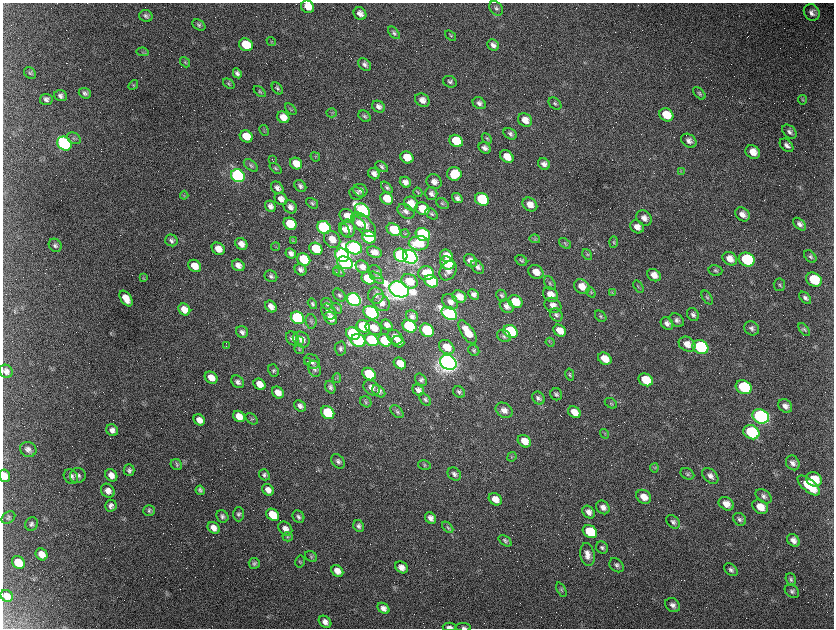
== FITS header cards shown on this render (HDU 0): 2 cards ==
NAXIS1  =                 1663 / length of data axis 1
NAXIS2  =                 1252 / length of data axis 2

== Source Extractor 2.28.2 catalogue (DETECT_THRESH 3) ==
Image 1663 x 1252 px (HDU 0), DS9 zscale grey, zoomed out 1/2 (1 PNG px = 2 x 2 image px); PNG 836 x 630 px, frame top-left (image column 2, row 1251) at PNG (3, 3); each listed source drawn as its Kron ellipse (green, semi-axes under 4 px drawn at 4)
Background 2490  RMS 42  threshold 127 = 3 sigma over >= 5 px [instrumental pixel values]
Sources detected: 463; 138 cannot appear on this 1/2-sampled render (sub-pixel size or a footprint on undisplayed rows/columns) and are neither listed nor drawn; the other 325 listed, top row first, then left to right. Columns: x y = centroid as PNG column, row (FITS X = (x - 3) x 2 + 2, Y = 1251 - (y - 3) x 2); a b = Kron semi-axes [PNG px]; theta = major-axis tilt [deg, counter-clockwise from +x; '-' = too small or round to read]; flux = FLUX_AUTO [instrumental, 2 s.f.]
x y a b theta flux
308 7 7 6 - 1.2e+05
496 8 8 6 -52 2.6e+04
812 13 8 7 - 4.6e+04
360 14 7 6 - 5.4e+04
146 16 7 6 - 2.5e+04
199 25 7 5 -34 2.0e+04
394 33 7 4 -50 1.9e+04
450 36 6 3 -37 1.0e+04
271 41 5 3 - 8.4e+03
246 45 7 6 - 2.5e+05
493 45 6 5 - 4.0e+04
143 52 6 3 -11 1.0e+04
185 62 6 4 -50 1.3e+04
365 65 7 5 -42 3.0e+04
30 73 6 5 - 1.6e+04
237 73 5 4 - 2.8e+04
450 82 7 5 -25 2.4e+04
229 84 7 4 -37 1.5e+04
133 85 5 4 - 1.3e+04
277 88 7 4 -49 1.7e+04
260 92 7 3 -41 1.1e+04
85 93 6 5 - 2.7e+04
699 93 7 4 -44 1.8e+04
61 96 6 5 - 3.2e+04
46 99 6 5 - 3.0e+04
422 100 8 6 -34 5.5e+04
803 100 4 3 - 7.9e+03
479 103 7 5 -35 3.2e+04
555 104 7 5 -43 1.8e+04
379 107 7 5 -32 3.7e+04
291 109 7 3 -49 1.0e+04
332 113 5 4 - 1.3e+04
666 115 7 6 - 1.7e+05
365 116 7 5 -35 2.1e+04
283 117 6 5 - 9.3e+04
525 120 7 6 - 8.5e+04
264 130 6 3 -60 1.0e+04
789 132 8 5 -43 3.5e+04
510 134 7 5 -30 2.8e+04
246 136 7 5 -31 1.7e+05
74 138 7 5 -28 1.9e+04
487 139 6 3 -46 1.1e+04
456 141 7 6 - 2.9e+05
689 141 8 6 -35 4.5e+04
64 144 8 6 -42 2.3e+06
787 145 8 5 -43 3.8e+04
485 148 6 5 - 3.7e+04
753 152 7 6 - 9.4e+04
315 157 5 4 - 1.0e+04
407 157 7 5 -33 1.6e+05
507 157 7 5 -40 1.3e+05
272 160 4 1 - 5.5e+03
296 164 6 5 - 1.0e+05
544 164 6 5 - 4.3e+04
251 165 8 5 -38 2.2e+04
382 167 7 4 -35 2.2e+04
276 168 7 4 -39 1.5e+04
681 171 4 2 - 8.0e+03
374 174 6 5 - 4.8e+04
454 174 7 7 - 2.1e+05
238 176 7 6 - 3.3e+06
405 182 6 5 - 4.9e+04
434 182 8 7 - 4.9e+04
300 186 7 5 -44 2.7e+04
387 187 7 4 -44 2.2e+04
277 188 7 5 -47 3.9e+04
360 190 7 6 - 3.1e+04
418 192 5 3 - 9.6e+03
357 193 7 6 - 2.6e+04
431 194 6 6 - 3.4e+04
184 195 4 3 - 8.1e+03
457 198 6 4 -35 3.2e+04
281 199 7 5 -40 5.6e+04
387 199 7 5 -34 1.8e+05
482 199 7 6 - 7.5e+05
312 203 7 4 -35 1.6e+04
411 204 7 6 - 1.2e+05
442 204 7 5 -35 1.6e+04
530 205 8 6 -37 7.8e+04
270 206 6 5 - 4.4e+04
290 207 7 6 - 4.1e+04
422 209 7 6 - 1.9e+05
362 210 8 6 -35 2.7e+06
406 211 9 6 -35 3.8e+04
431 214 7 4 -39 1.8e+04
742 214 8 6 -44 6.0e+04
347 216 8 6 -34 1.0e+05
644 218 8 7 - 5.3e+04
358 223 8 5 -43 4.2e+04
290 224 7 5 -35 3.0e+05
799 224 8 5 -44 3.7e+04
364 225 15 8 -45 1.0e+05
324 227 7 6 - 1.9e+06
637 227 7 6 - 6.4e+04
348 229 9 7 -84 8.1e+04
344 230 7 4 -59 3.9e+04
394 230 7 5 -37 3.6e+05
405 233 4 3 - 8.0e+03
423 235 7 6 - 2.4e+06
369 237 7 6 - 1.5e+06
332 239 9 7 -51 1.0e+05
535 239 5 3 - 1.0e+04
171 240 6 5 - 2.7e+04
293 241 3 2 - 6.1e+03
613 242 6 4 88 1.1e+04
419 243 10 7 2 3.0e+05
565 243 7 4 -37 1.6e+04
241 244 7 5 -43 5.8e+04
55 245 7 6 - 2.6e+04
276 247 4 2 - 7.0e+03
354 248 8 6 -20 4.0e+06
218 249 7 5 -39 9.0e+04
316 249 7 5 -35 3.9e+05
374 252 8 5 -20 5.7e+04
291 253 6 4 -44 3.5e+04
342 255 7 6 - 3.8e+06
401 255 7 6 - 1.5e+06
587 255 6 4 -56 1.2e+04
446 256 6 6 - 8.8e+04
410 257 8 6 -33 6.1e+06
810 257 7 5 -47 2.1e+04
304 259 7 5 -35 5.6e+05
730 259 8 6 -36 8.1e+04
471 260 7 5 -42 5.4e+04
521 260 6 5 - 1.5e+04
747 260 8 6 -25 9.9e+05
345 263 8 6 -23 2.4e+06
447 263 7 6 - 6.0e+05
238 265 6 5 - 5.3e+04
195 266 7 5 -39 1.3e+05
362 267 7 5 -38 5.3e+04
477 267 8 5 -43 3.4e+04
301 270 6 5 - 3.4e+04
448 271 10 7 59 6.7e+04
715 271 7 5 -15 1.8e+04
336 272 2 2 - 2.9e+03
339 272 6 4 -44 1.5e+04
376 272 7 6 - 2.4e+04
536 272 8 6 -35 9.4e+04
426 273 8 7 - 2.6e+05
654 275 7 5 -35 7.0e+04
271 276 6 5 - 2.3e+04
143 277 3 2 - 1.1e+04
368 278 7 5 -34 4.1e+05
377 278 8 4 -38 2.3e+04
814 280 8 6 -28 3.5e+05
409 281 8 6 -35 1.9e+05
431 281 7 6 - 8.5e+05
550 283 7 5 -57 1.9e+04
779 285 6 6 - 1.8e+04
582 286 8 6 -38 1.0e+05
638 287 6 3 -55 1.0e+04
399 289 10 7 -23 1.2e+07
591 292 5 3 - 1.0e+04
612 293 4 3 - 8.5e+03
474 294 6 4 -45 3.6e+04
339 295 7 5 -46 2.2e+04
550 295 8 6 -39 8.6e+04
376 296 8 7 - 3.5e+04
502 296 6 5 - 1.8e+04
459 297 7 6 - 9.3e+04
707 297 8 4 -57 1.7e+04
126 298 9 5 -56 1.0e+05
805 298 7 4 -45 2.9e+04
354 300 7 6 - 4.6e+06
450 302 9 6 -43 5.6e+04
515 302 7 6 - 2.2e+05
381 303 9 7 -42 6.7e+04
312 304 5 4 - 1.7e+04
327 304 6 5 - 2.1e+04
553 305 9 7 -31 6.1e+04
507 306 7 6 - 4.6e+04
271 307 6 5 - 5.2e+04
337 308 6 4 -52 1.3e+04
184 310 6 5 - 1.2e+05
329 312 8 6 -55 4.7e+04
371 313 8 6 -31 1.9e+06
449 313 8 6 -32 2.5e+06
693 314 7 5 -58 2.8e+04
556 315 7 5 -50 2.6e+04
412 316 6 5 - 3.3e+04
601 316 6 5 - 1.5e+04
297 318 7 6 - 1.9e+06
331 318 7 5 -46 6.8e+04
677 320 8 6 -40 2.8e+04
311 321 7 5 -85 2.0e+04
667 323 7 5 -44 3.8e+04
387 325 6 4 -37 4.4e+04
363 326 7 5 -35 5.9e+05
409 326 7 6 - 1.5e+06
374 328 8 6 -33 1.2e+05
752 328 8 6 -40 3.0e+04
427 330 7 6 - 7.5e+05
804 330 7 4 -51 1.8e+04
510 331 7 6 - 1.1e+06
560 331 7 5 -35 1.1e+05
242 332 6 5 - 3.3e+04
467 332 13 6 -56 1.8e+05
353 334 7 6 - 1.5e+06
504 336 7 6 - 2.4e+04
395 337 8 6 -36 7.1e+04
293 338 7 6 - 3.7e+04
301 340 9 7 -37 7.0e+04
372 340 7 5 -34 7.7e+05
385 340 7 5 -34 4.8e+05
300 341 2 2 - 1.1e+04
358 341 7 6 - 1.6e+06
398 342 6 5 - 4.6e+04
550 342 5 2 - 8.4e+03
687 344 9 7 -31 8.1e+04
226 346 2 1 - 7.6e+03
447 347 8 6 -39 1.6e+05
700 347 8 6 -27 1.5e+06
340 348 7 6 - 2.5e+04
299 349 5 4 - 1.1e+04
474 350 6 5 - 1.7e+04
605 359 7 5 -32 1.3e+05
307 361 2 2 - 4.1e+03
312 361 8 6 -41 3.7e+04
448 362 8 7 - 1.1e+07
400 363 7 5 -37 1.3e+05
315 369 8 6 -68 3.0e+04
6 371 7 6 - 4.1e+04
273 371 6 5 - 1.8e+04
369 374 7 5 -37 6.6e+05
570 375 6 4 -77 1.4e+04
211 378 7 5 -42 1.0e+05
337 378 5 3 - 9.6e+03
421 380 7 5 -47 2.4e+04
646 380 7 6 - 3.0e+05
238 382 7 5 -44 3.3e+04
260 384 6 5 - 9.1e+04
330 387 6 5 - 2.3e+04
744 387 8 6 -28 7.3e+05
372 388 9 6 -41 5.0e+04
418 390 6 5 - 4.0e+04
379 391 7 5 -40 3.0e+04
278 392 6 5 - 8.3e+04
459 392 6 5 - 2.3e+04
556 394 6 6 - 2.1e+04
538 398 7 5 -50 2.7e+04
425 400 7 4 -47 1.9e+04
366 402 6 5 - 1.6e+04
611 403 6 4 -30 1.4e+04
300 406 6 5 - 3.5e+04
785 406 7 6 - 4.7e+04
504 410 9 7 -34 5.8e+04
397 412 8 5 -44 2.1e+04
574 412 7 5 -35 9.0e+04
328 413 7 6 - 7.6e+05
239 416 6 5 - 1.0e+05
761 416 8 7 - 4.2e+06
252 419 7 4 -40 1.4e+04
199 420 6 5 - 6.7e+04
112 430 6 5 - 4.3e+04
751 432 8 6 -28 9.4e+05
605 434 5 3 - 9.6e+03
524 441 7 5 -37 1.2e+05
28 449 8 7 - 4.0e+04
512 457 5 4 - 1.1e+04
338 461 8 6 -53 2.8e+04
793 463 8 6 -55 4.4e+04
176 465 6 5 - 1.7e+04
424 465 6 5 - 1.4e+04
654 468 4 2 - 7.3e+03
129 470 6 5 - 2.4e+04
454 474 7 6 - 3.0e+04
687 474 7 5 -28 1.9e+04
111 475 6 5 - 6.2e+04
264 475 6 5 - 2.5e+04
4 476 6 5 - 8.1e+04
71 476 8 7 - 3.8e+04
78 476 8 7 - 3.4e+04
710 476 9 6 -43 4.7e+04
814 479 8 6 -32 1.9e+05
809 485 14 6 -39 3.3e+05
200 490 5 4 - 1.9e+04
268 490 6 5 - 6.2e+04
108 491 7 6 - 5.3e+04
764 496 9 6 -37 2.9e+04
644 497 8 6 -38 9.1e+04
495 499 7 5 -39 9.4e+04
726 504 8 6 -32 7.8e+04
111 506 6 6 - 3.2e+04
603 507 7 6 - 4.8e+04
760 507 8 6 -36 1.2e+05
149 511 5 5 - 1.9e+04
589 512 7 5 -45 4.7e+04
239 514 7 5 -90 2.2e+04
273 515 7 5 -40 2.7e+05
222 516 6 5 - 2.6e+04
8 517 7 5 35 1.8e+04
298 517 6 5 - 2.4e+04
430 518 6 5 - 4.3e+04
740 519 7 5 -40 2.6e+04
673 522 8 5 -44 2.7e+04
32 524 7 6 - 2.4e+04
359 526 6 5 - 2.4e+04
448 527 7 4 -48 1.4e+04
214 528 7 5 -38 6.6e+04
285 529 8 6 -46 5.5e+04
590 532 7 6 - 4.1e+05
288 537 5 4 - 1.2e+04
793 540 7 5 -47 5.3e+04
505 541 7 4 -38 2.0e+04
602 548 6 5 - 2.1e+04
42 554 6 5 - 8.0e+04
587 555 11 7 -78 6.9e+04
311 556 6 5 - 1.6e+04
300 561 6 5 - 1.2e+04
18 562 7 6 - 2.4e+05
254 563 5 5 - 2.1e+04
617 565 8 6 -46 2.6e+04
401 567 7 5 -38 6.1e+04
731 570 8 5 -41 2.7e+04
337 571 6 5 - 7.2e+04
791 579 6 5 - 1.8e+04
561 590 8 4 -62 1.6e+04
792 591 8 6 -42 2.8e+04
7 596 6 5 - 7.1e+04
673 605 8 6 -40 4.0e+04
383 608 6 5 - 4.7e+04
325 622 7 5 -43 4.3e+04
449 627 6 3 -3 3.0e+04
464 627 7 3 -4 1.5e+04
At the frame edge (FLAGS 8, measured only in part): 3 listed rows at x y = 4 476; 449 627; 464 627
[138 sub-pixel or undisplayed-footprint detections neither listed nor drawn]